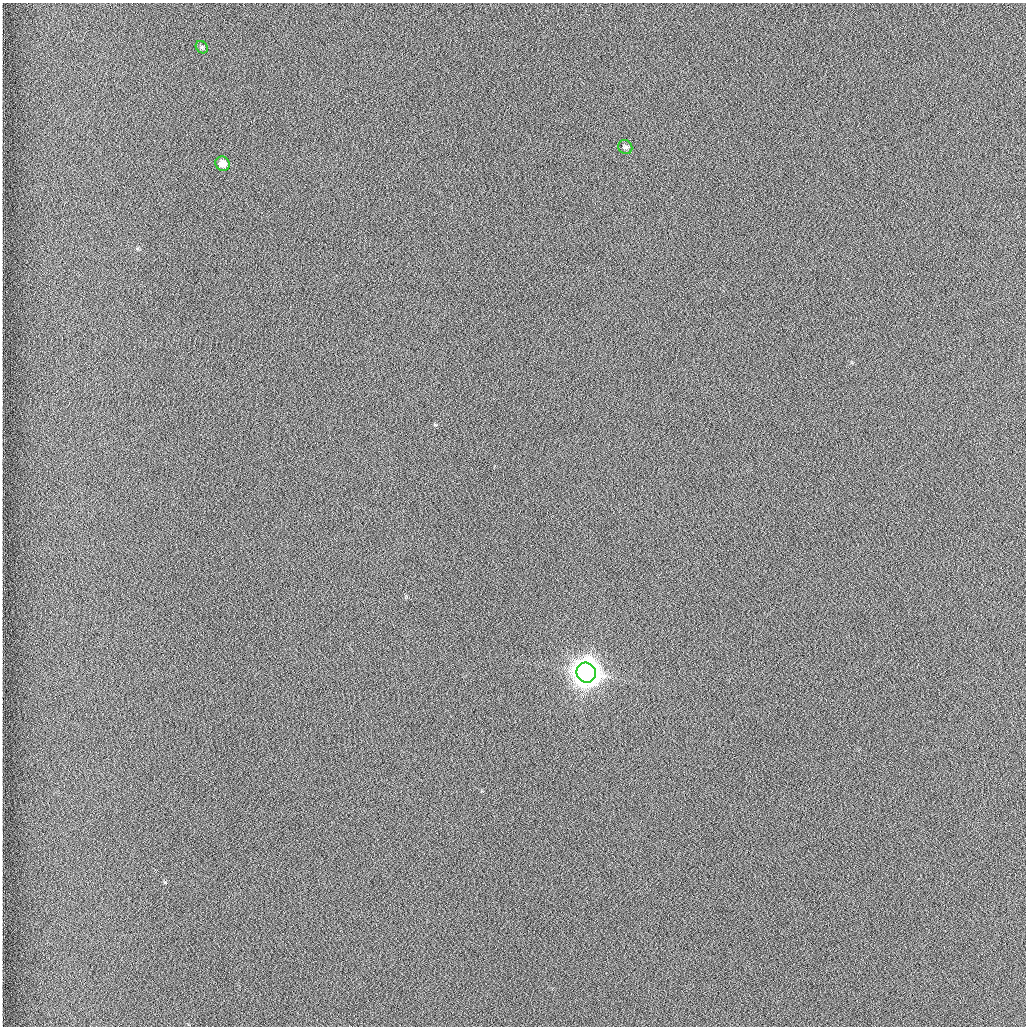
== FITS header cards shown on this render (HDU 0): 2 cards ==
NAXIS1  =                 1024 /fastest changing axis
NAXIS2  =                 1024 /next to fastest changing axis

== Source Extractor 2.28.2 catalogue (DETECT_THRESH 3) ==
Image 1024 x 1024 px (HDU 0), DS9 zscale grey, 1 PNG px = 1 image px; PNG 1028 x 1028 px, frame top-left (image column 1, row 1024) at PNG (2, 3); each listed source drawn as its Kron ellipse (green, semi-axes under 4 px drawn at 4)
Background 1260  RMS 5.9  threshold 17.7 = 3 sigma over >= 5 px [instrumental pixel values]
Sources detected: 4; all 4 listed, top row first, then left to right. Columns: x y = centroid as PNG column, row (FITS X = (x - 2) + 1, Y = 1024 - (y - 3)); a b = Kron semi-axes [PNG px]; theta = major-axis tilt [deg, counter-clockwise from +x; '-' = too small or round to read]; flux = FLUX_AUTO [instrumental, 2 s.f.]
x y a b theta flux
202 47 7 5 -45 810
625 147 7 6 - 1100
223 164 7 7 - 3700
586 673 10 9 - 950000